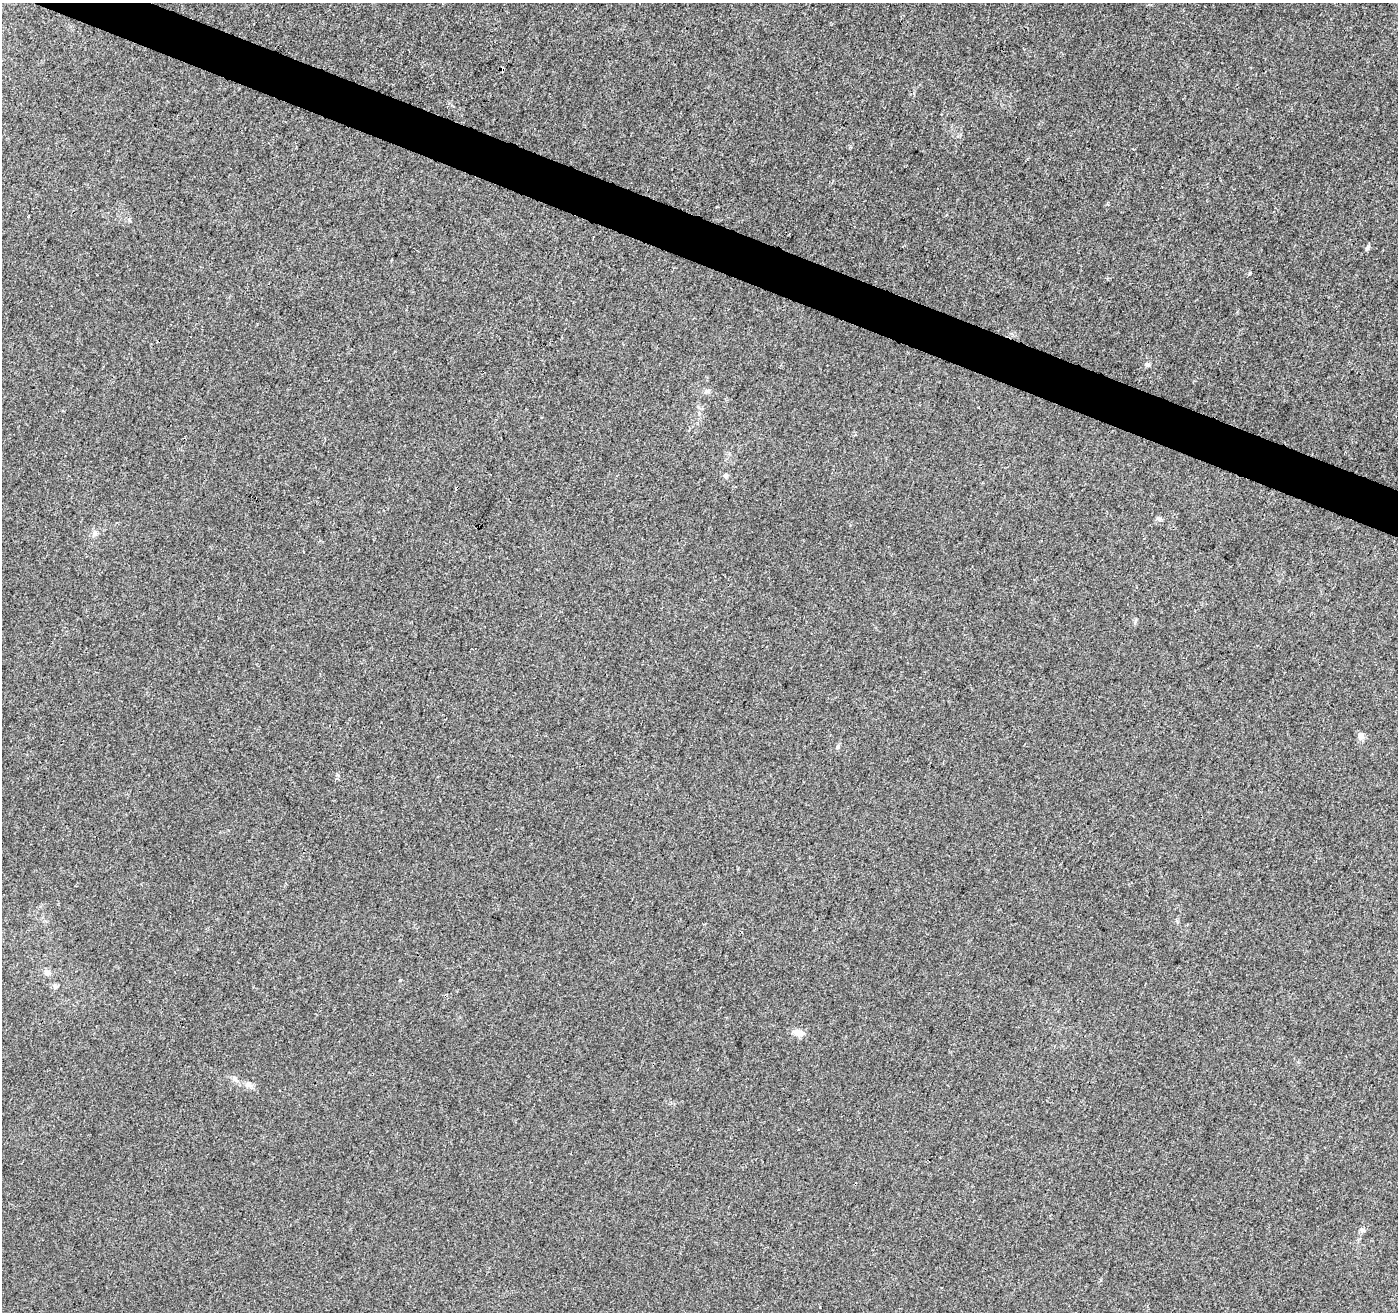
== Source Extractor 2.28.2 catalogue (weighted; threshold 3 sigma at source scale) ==
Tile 11 of 4 x 4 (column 3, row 3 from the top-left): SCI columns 2795-4190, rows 1518-2827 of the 5596 x 5722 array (HDU 1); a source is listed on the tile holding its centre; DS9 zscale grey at full resolution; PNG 1400 x 1314 px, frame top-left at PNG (2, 3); no overlay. Shown black and unused: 3% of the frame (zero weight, under 3 of 4 exposures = <1% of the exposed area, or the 3 px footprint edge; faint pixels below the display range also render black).
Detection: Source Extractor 2.28.2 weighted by HDU 2 'WHT'; one run over the whole footprint, this tile lists its part. Background 0.00725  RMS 0.0029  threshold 0.0129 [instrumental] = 3 sigma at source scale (4.5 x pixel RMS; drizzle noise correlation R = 1.50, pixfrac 1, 0.0396/0.0396 arcsec/px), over >= 5 px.
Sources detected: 15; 1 cosmic-ray / hot-pixel residue — not listed; the other 14 listed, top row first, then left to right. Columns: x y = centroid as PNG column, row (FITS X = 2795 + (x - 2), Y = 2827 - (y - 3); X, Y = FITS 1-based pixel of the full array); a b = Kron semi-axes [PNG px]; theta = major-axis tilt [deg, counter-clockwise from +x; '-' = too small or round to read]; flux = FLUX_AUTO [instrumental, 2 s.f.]
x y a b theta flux
1367 248 8 5 70 0.53
1147 364 7 6 - 0.59
707 391 9 5 21 0.73
726 475 8 5 -86 0.67
1159 519 7 5 -43 0.59
94 534 8 5 46 0.76
1361 736 8 8 - 1.4
838 747 6 5 - 0.51
47 972 10 7 -23 1.3
55 986 7 7 - 0.75
799 1033 16 8 -16 2
235 1080 7 4 -1 0.65
248 1085 9 7 -26 1.3
1361 1230 7 5 -36 0.61
Unlisted compact peaks at least as high as the median listed source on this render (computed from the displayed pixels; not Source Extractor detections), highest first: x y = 1250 273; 400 980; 337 775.